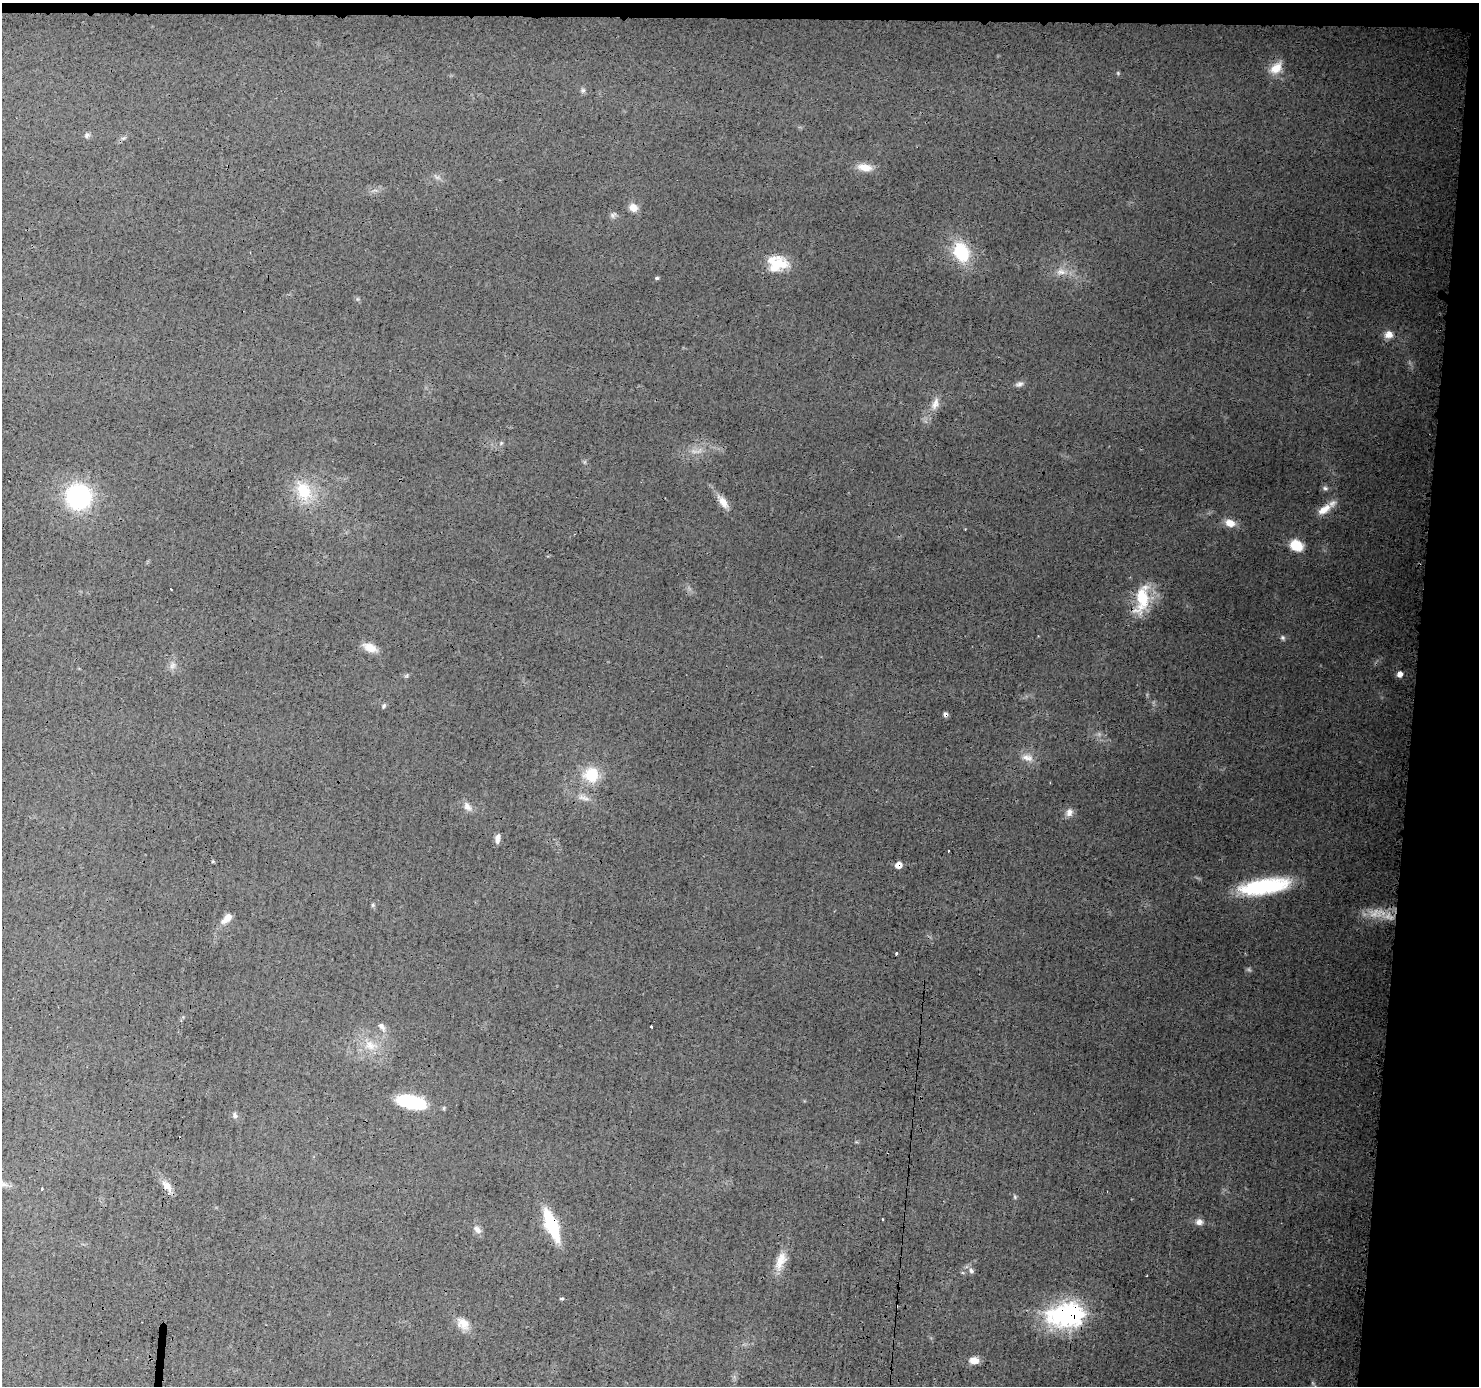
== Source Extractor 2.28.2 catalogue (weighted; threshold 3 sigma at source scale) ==
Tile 3 of 3 x 3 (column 3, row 1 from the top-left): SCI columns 2960-4436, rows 2878-4261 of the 4445 x 4464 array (HDU 1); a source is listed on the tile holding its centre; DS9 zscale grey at full resolution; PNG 1481 x 1388 px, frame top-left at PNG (2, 3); no overlay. Shown black and unused: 6% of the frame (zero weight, under 3 of 4 exposures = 1% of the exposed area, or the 3 px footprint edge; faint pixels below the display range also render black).
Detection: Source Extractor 2.28.2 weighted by HDU 2 'WHT'; one run over the whole footprint, this tile lists its part. Background 0.0141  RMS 0.0031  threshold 0.0139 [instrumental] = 3 sigma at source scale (4.5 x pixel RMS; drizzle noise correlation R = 1.50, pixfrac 1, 0.05/0.05 arcsec/px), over >= 5 px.
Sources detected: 63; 4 too faint to see at this stretch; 3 cosmic-ray / hot-pixel residue — not listed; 1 inside a brighter listed object's ellipse — not listed separately; the other 55 listed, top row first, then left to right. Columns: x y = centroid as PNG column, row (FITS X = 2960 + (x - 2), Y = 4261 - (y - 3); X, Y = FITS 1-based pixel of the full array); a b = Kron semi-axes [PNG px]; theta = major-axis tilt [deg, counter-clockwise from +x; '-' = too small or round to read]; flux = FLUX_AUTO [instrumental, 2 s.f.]
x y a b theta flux
1276 68 19 12 44 4.3
583 90 8 6 -90 0.67
87 135 8 6 47 0.71
865 167 20 10 -9 3.5
633 207 10 9 - 2.5
613 215 9 7 15 0.88
961 252 22 16 -65 14
777 265 25 14 26 7.4
1061 272 13 8 7 2.5
657 278 4 4 - 0.46
1389 335 10 8 11 2.5
1019 384 12 5 10 1.1
935 404 18 9 71 2.8
501 443 6 4 46 0.45
1325 488 9 5 -10 0.74
304 491 30 20 -65 11
78 497 21 20 - 43
723 502 19 8 -55 3.2
1324 509 20 10 34 4.1
1230 523 13 9 -18 3.4
1296 545 11 9 -26 8.4
1142 599 37 16 80 13
1283 638 7 6 - 0.64
370 648 17 10 -24 3.4
172 665 11 6 54 1.3
1399 674 6 6 - 1.5
384 706 8 4 66 0.51
1028 757 16 9 -14 2.6
591 775 16 16 - 9
583 798 19 5 -14 1.7
467 807 13 9 -51 1.8
1069 813 11 9 86 1.7
497 839 10 5 86 1.5
898 865 6 5 - 2.7
1264 886 51 15 9 28
227 918 14 7 46 2.7
896 953 3 2 - 0.73
382 1027 12 7 -53 1.4
651 1027 3 3 - 0.65
370 1045 17 12 -35 4.6
411 1102 28 12 -13 20
235 1115 9 6 -77 0.81
167 1186 17 9 -59 2.6
42 1188 3 3 - 0.89
1015 1197 6 4 -89 0.43
882 1219 3 2 - 0.4
1199 1222 10 8 7 1.5
552 1225 24 9 -68 24
477 1230 12 7 -46 1.4
780 1261 25 11 69 4.5
971 1271 8 5 -52 0.92
562 1298 5 3 - 0.4
1070 1315 17 11 5 110
463 1324 18 13 -36 3.5
974 1360 9 7 1 3
Overlapping masked pixels (flux is a lower limit): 3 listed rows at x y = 898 865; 552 1225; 1070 1315